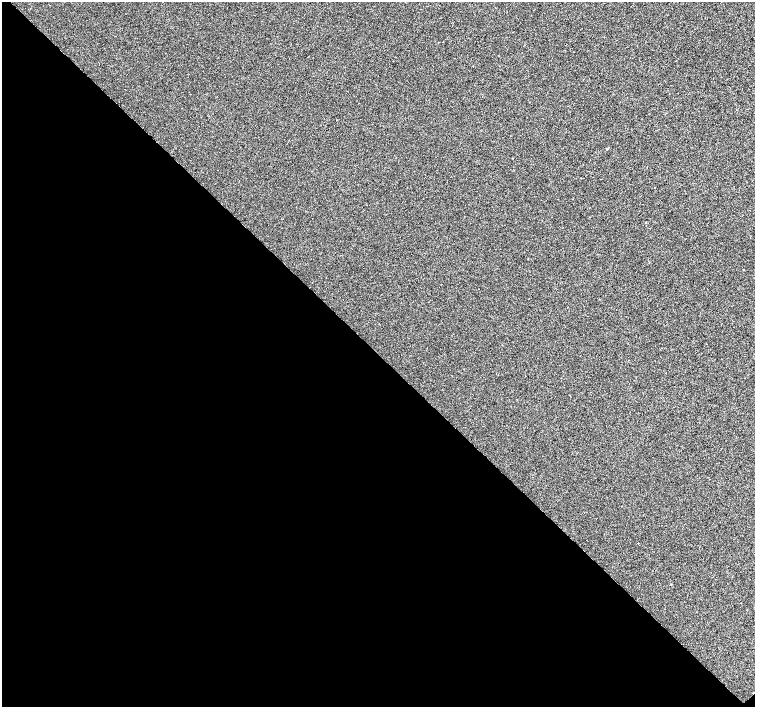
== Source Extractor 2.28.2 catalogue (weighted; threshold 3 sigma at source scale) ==
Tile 14 of 4 x 4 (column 2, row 4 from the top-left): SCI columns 1507-3012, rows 157-1566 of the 6028 x 6015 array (HDU 1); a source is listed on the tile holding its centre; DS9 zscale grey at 2 x 2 block average (1 PNG px = mean of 2 x 2 image px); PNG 757 x 709 px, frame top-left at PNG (2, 2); no overlay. Shown black and unused: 50% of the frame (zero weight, under 2 of 3 exposures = <1% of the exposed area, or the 3 px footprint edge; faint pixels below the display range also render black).
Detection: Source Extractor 2.28.2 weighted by HDU 2 'WHT'; one run over the whole footprint, this tile lists its part. Background -2.09e-04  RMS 0.0042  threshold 0.0189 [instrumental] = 3 sigma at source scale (4.5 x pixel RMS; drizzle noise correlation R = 1.50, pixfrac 1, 0.0396/0.0396 arcsec/px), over >= 5 px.
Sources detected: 6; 2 cosmic-ray / hot-pixel residue — not listed; the other 4 listed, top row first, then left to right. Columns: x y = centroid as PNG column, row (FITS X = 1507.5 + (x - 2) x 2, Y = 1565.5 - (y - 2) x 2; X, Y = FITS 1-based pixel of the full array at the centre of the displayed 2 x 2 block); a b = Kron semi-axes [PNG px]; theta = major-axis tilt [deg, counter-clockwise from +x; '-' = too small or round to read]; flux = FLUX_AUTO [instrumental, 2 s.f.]
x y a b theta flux
607 149 3 2 - 0.55
655 187 2 2 - 0.64
646 222 2 2 - 0.48
743 269 2 2 - 0.83